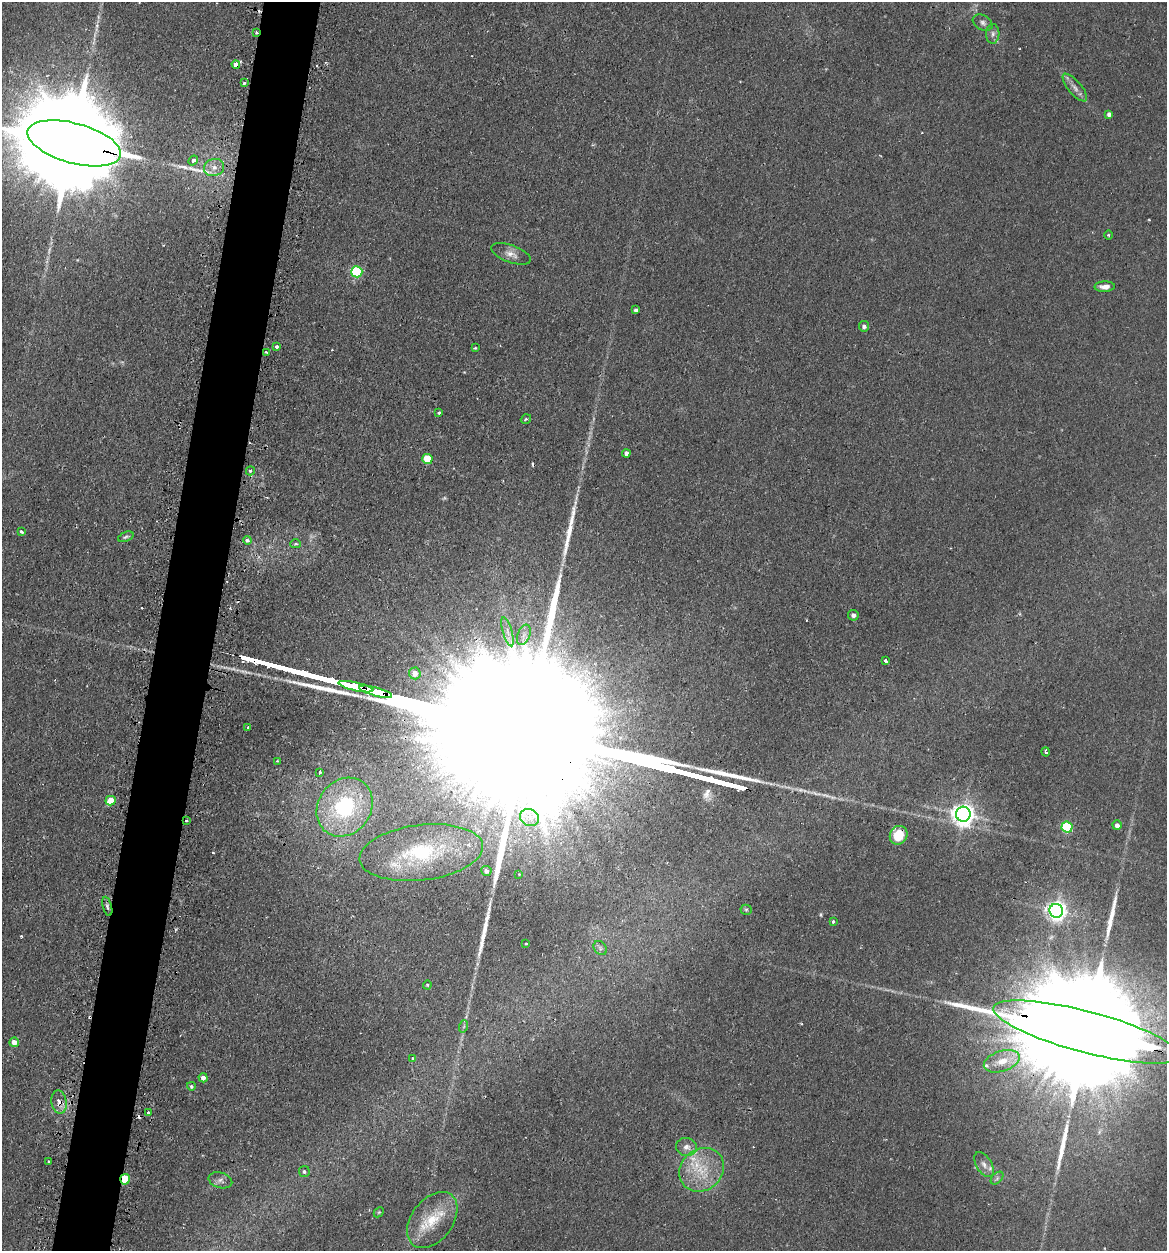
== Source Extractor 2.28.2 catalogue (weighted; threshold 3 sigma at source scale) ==
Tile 7 of 4 x 4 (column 3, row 2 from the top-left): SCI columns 2510-3674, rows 2703-3951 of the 5198 x 5223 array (HDU 1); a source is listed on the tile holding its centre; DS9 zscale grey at full resolution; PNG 1169 x 1253 px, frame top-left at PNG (2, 2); each listed source drawn as its Kron ellipse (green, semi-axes under 4 px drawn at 4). Shown black and unused: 5% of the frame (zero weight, under 2 of 3 exposures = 3% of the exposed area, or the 3 px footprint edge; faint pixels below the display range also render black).
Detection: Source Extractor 2.28.2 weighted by HDU 2 'WHT'; one run over the whole footprint, this tile lists its part. Background 0.0425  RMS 0.0057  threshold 0.0255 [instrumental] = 3 sigma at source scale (4.5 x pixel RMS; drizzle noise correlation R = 1.50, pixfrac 1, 0.05/0.05 arcsec/px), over >= 5 px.
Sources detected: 99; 2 too faint to see at this stretch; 9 cosmic-ray / hot-pixel residue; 7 long thin detections or spike segments (spike, bleed or trail) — neither listed nor drawn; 5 inside a brighter listed object's ellipse — not listed separately; the other 76 listed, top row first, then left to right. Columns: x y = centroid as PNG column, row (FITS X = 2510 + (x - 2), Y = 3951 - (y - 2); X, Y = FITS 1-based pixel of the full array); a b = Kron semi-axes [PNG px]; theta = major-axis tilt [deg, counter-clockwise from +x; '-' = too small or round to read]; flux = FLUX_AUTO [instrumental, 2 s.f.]
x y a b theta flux
983 23 10 7 -31 2.1
256 33 3 2 - 2.7
993 34 10 6 87 2.1
236 64 4 4 - 10
244 83 3 3 - 2.2
1075 87 17 6 -50 3.6
1109 114 4 4 - 2.2
74 143 48 20 -15 25000
193 160 5 4 - 3.1
214 167 10 8 16 4.7
1108 235 4 3 - 0.51
511 254 21 8 -20 4.5
357 272 5 5 - 56
1105 287 10 5 2 3.5
636 310 4 4 - 1.6
864 326 5 5 - 2.2
276 347 3 3 - 3.3
475 348 3 2 - 0.66
266 352 3 2 - 0.53
439 413 3 3 - 1.3
526 419 5 4 - 0.95
626 453 4 4 - 2.3
427 459 5 5 - 19
250 471 4 4 - 1.3
21 532 3 3 - 8.6
126 537 8 4 22 1.1
247 540 4 4 - 1.1
296 544 5 4 - 1.1
853 615 5 5 - 1.9
508 632 15 4 -74 3.5
524 635 10 6 69 2.8
886 661 3 3 - 3.3
415 673 6 6 - 4.7
356 687 18 3 -13 2900
376 692 17 3 -15 3900
248 727 3 2 - 1.1
1046 752 4 3 - 1.4
277 761 3 2 - 0.63
320 772 3 3 - 1.3
111 801 5 5 - 11
345 807 31 26 53 52
963 814 7 7 - 480
529 817 10 8 -27 3.9
186 821 3 3 - 1.2
1117 825 5 4 - 3
1067 827 5 5 - 42
899 835 9 8 - 15
421 853 62 27 7 58
486 871 5 5 - 2.4
519 874 3 3 - 0.89
107 906 10 4 -75 1.6
746 910 5 5 - 0.78
1056 911 7 6 - 320
833 921 3 3 - 1.3
526 943 3 2 - 0.54
600 948 7 6 - 1.5
427 985 4 4 - 0.57
464 1026 6 4 72 0.91
1086 1032 96 20 -15 58000
14 1042 5 4 - 4.6
413 1058 4 3 - 0.98
1002 1061 19 10 18 8.8
203 1078 4 4 - 2.6
191 1086 4 4 - 0.94
59 1102 12 7 -82 5.9
149 1113 4 3 - 2.8
686 1147 10 9 - 3.7
48 1162 3 3 - 1.1
984 1165 14 7 -59 3.8
702 1170 24 20 40 21
304 1172 5 5 - 1.3
997 1178 8 4 46 1.4
125 1179 5 4 - 30
220 1180 12 7 -16 2.6
379 1212 6 4 43 0.64
432 1220 31 20 53 21
Overlapping masked pixels (flux is a lower limit): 10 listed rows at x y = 256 33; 236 64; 74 143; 356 687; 376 692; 186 821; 899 835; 1086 1032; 59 1102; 125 1179
Isophote crosses this tile's border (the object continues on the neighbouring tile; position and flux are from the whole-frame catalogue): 2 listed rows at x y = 74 143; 1086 1032